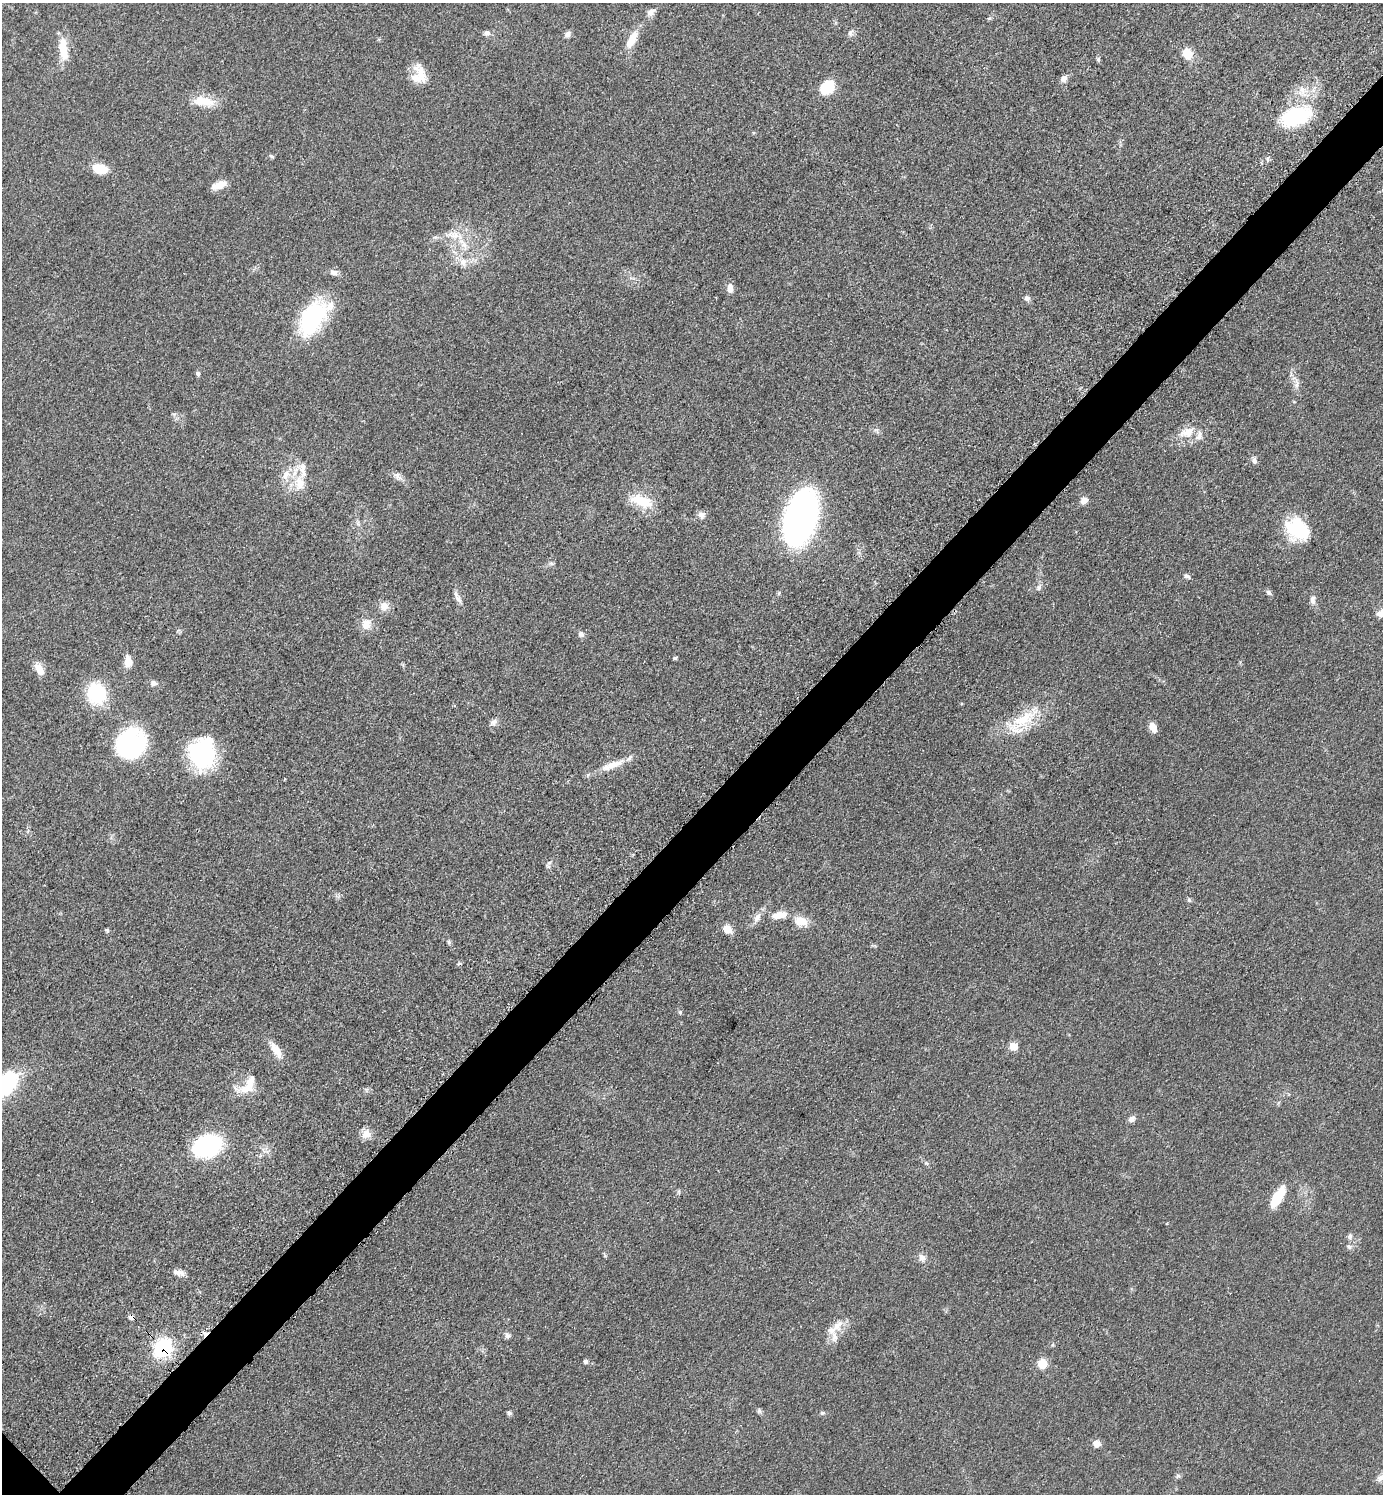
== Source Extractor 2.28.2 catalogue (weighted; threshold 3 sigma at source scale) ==
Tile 10 of 4 x 4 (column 2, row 3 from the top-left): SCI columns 1592-2972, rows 1513-3004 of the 6048 x 6047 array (HDU 1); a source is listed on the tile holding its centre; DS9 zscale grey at full resolution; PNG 1385 x 1496 px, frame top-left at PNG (2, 3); no overlay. Shown black and unused: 4% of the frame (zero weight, under 3 of 5 exposures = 4% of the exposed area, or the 3 px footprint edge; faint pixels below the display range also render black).
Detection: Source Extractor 2.28.2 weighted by HDU 2 'WHT'; one run over the whole footprint, this tile lists its part. Background 0.0497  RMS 0.0055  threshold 0.0245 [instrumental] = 3 sigma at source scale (4.5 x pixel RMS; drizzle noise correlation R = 1.50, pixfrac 1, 0.05/0.05 arcsec/px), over >= 5 px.
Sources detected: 98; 1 inside a brighter object's white glare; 1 cosmic-ray / hot-pixel residue — not listed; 7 inside a brighter listed object's ellipse — not listed separately; the other 89 listed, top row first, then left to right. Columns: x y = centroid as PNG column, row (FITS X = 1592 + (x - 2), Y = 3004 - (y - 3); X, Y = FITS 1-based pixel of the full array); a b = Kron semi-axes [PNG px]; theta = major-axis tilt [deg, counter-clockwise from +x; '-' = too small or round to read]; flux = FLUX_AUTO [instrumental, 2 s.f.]
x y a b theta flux
651 12 10 8 44 3.2
989 18 6 4 18 0.71
487 33 9 7 -18 1.7
850 33 9 5 79 1.6
568 34 8 6 47 2.3
632 39 25 9 61 8.7
63 48 30 10 -83 10
1187 53 12 11 - 7.1
1098 59 7 4 -46 0.82
419 75 24 16 90 9.9
1064 78 9 7 50 2.4
827 87 14 11 40 17
1302 90 12 6 -73 3.4
204 101 29 11 -8 11
1296 116 39 21 20 34
271 156 8 4 -35 0.79
100 168 12 8 -15 14
219 185 16 7 23 6.5
454 235 18 8 -6 6
464 245 9 6 -61 2.8
463 262 10 10 - 4
334 272 11 7 -10 2.4
730 288 12 7 -88 3.2
1027 298 7 6 - 1.6
312 318 40 23 59 55
198 374 7 5 -60 1
1297 385 9 4 82 1.7
1187 432 20 13 14 8.5
1254 461 9 6 -68 1.6
286 475 16 9 60 5.6
398 477 17 7 -45 2.9
300 483 21 13 -86 9.6
642 501 30 13 -20 14
1084 501 9 7 40 3
701 515 9 7 -47 2.5
800 518 35 20 74 240
1298 529 29 21 -36 28
551 563 6 6 - 1.2
1187 576 9 5 -22 1.3
1039 587 8 6 60 1.6
1269 593 8 5 -42 1.5
458 599 14 6 -52 2.4
1313 601 9 7 -41 1.8
384 606 11 10 - 4.3
366 624 13 11 -89 5.8
581 634 8 7 - 1.8
675 658 5 4 - 0.8
128 662 12 8 89 5.8
39 669 15 9 -58 5.5
153 683 8 7 - 1.8
96 693 19 17 -71 34
1024 719 35 15 34 21
494 722 11 6 46 2.2
1153 727 10 7 -64 5
131 743 25 23 46 77
204 753 32 29 -52 51
612 765 35 9 21 9.1
549 863 7 4 19 0.9
1189 900 6 5 - 0.98
779 915 19 9 10 6.4
757 918 13 9 52 3.6
801 921 17 12 -16 7.7
727 929 12 9 -40 4.4
107 930 6 4 -45 0.77
449 942 5 5 - 0.9
1014 1047 6 6 - 9.9
276 1050 20 9 -57 6.8
4 1085 30 16 44 57
247 1088 23 11 9 8.2
1132 1119 10 7 35 1.9
366 1134 12 10 58 4.8
207 1146 22 16 21 70
1277 1197 23 9 59 15
1350 1236 7 6 - 1.4
1349 1247 7 6 - 1.5
922 1258 10 8 -50 2.8
178 1272 16 6 -14 3.1
131 1317 7 6 - 1.7
838 1326 16 8 43 5.4
507 1336 8 7 - 1.5
162 1348 9 8 - 100
585 1361 7 4 -63 0.96
1042 1364 10 9 - 7.8
759 1411 6 5 - 0.98
509 1413 7 6 - 1
822 1413 6 5 - 1
1097 1443 8 7 - 3.4
1178 1476 7 4 -19 0.88
1380 1478 11 8 28 2.7
Overlapping masked pixels (flux is a lower limit): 3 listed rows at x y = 1296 116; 131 1317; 162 1348
Isophote crosses this tile's border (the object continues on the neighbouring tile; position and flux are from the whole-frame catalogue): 2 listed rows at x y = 4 1085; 1380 1478
Unlisted compact peaks at least as high as the median listed source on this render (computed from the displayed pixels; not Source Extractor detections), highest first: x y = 680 1012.